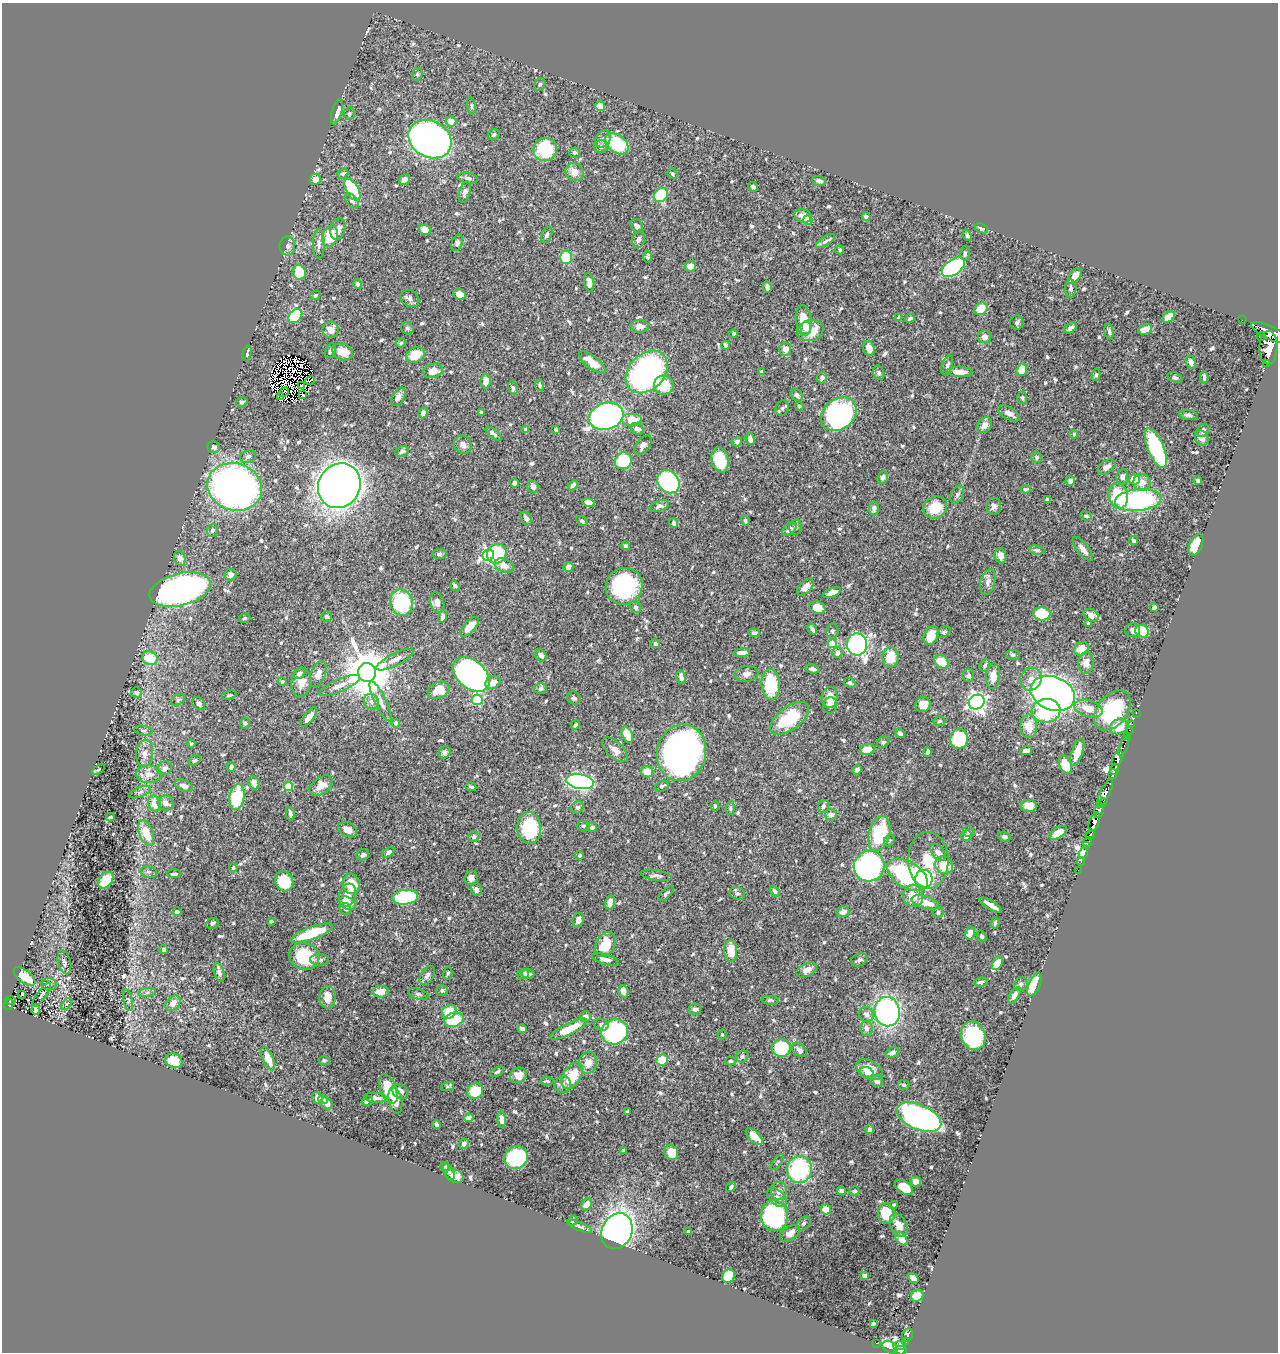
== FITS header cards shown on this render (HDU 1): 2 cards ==
NAXIS1  =                 1276
NAXIS2  =                 1350

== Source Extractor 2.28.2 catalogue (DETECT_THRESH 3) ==
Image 1276 x 1350 px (HDU 1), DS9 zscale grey, 1 PNG px = 1 image px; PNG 1280 x 1354 px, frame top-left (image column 1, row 1350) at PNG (2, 3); each listed source drawn as its Kron ellipse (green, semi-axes under 4 px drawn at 4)
Background 0.468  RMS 0.0099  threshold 0.0298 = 3 sigma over >= 5 px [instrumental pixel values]
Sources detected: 694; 15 with non-positive FLUX_AUTO (blend fragments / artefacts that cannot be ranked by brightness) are neither listed nor drawn; of the other 679, the 500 brightest by FLUX_AUTO listed and drawn (179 fainter detections omitted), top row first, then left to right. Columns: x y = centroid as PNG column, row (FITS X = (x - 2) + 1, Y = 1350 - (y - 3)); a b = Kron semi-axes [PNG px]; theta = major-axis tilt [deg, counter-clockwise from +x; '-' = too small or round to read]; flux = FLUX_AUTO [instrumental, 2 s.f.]
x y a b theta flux
417 74 6 5 - 1.1
540 84 7 5 58 1.5
472 106 9 3 -79 1
600 106 5 4 - 8.6
337 112 13 5 72 4.7
349 114 6 6 - 1.2
451 121 5 5 - 7.3
494 135 6 5 - 1.8
430 139 22 18 -29 430
603 139 9 7 55 2.9
617 144 13 8 -39 35
601 146 7 6 - 2.3
545 149 12 11 - 38
575 153 5 5 - 1.3
574 172 9 8 - 7.2
672 173 6 5 - 1.2
343 174 6 5 - 1.2
468 178 10 5 -9 1.9
315 179 5 5 - 3.9
404 180 6 5 - 2.9
819 181 7 5 -18 2.1
753 187 5 4 - 1.4
352 190 12 6 -61 46
465 192 11 5 75 2.6
661 195 8 6 47 36
352 201 9 5 -50 1.9
803 216 8 6 -15 5.1
866 217 4 4 - 2
808 220 5 4 - 16
637 226 7 5 -54 2.3
981 228 7 4 -24 2.2
338 229 11 7 75 4.1
425 230 6 5 - 6.7
547 235 8 5 64 1.7
967 235 6 4 -67 1.3
330 236 11 7 74 19
639 239 9 6 75 2.3
825 241 11 5 32 2
457 243 8 5 71 1.9
319 244 14 6 -90 3.1
287 246 9 8 - 2.9
840 250 4 3 - 1.1
965 253 7 5 -90 1.3
566 257 6 6 - 26
647 257 5 3 - 1.1
690 266 6 5 - 3.8
953 267 13 7 36 100
299 272 7 6 - 16
1075 276 9 5 53 5.3
589 282 9 5 -80 4.6
357 284 5 4 - 2
767 287 5 4 - 1.9
1071 289 9 6 89 2
460 294 6 5 - 4.3
315 295 5 4 - 1.3
410 298 10 8 -33 2.2
981 309 7 5 38 15
295 316 8 6 46 39
1169 317 7 4 39 8
899 318 4 3 - 2.5
910 318 5 3 - 1.4
1242 320 2 2 - 5.1
804 321 15 8 -83 12
1017 323 7 7 - 1.5
640 326 9 6 -1 5.5
407 328 6 5 - 1.4
806 328 6 5 - 3.2
1071 328 7 4 34 2.2
1145 329 7 5 26 7.3
330 330 8 8 - 6.9
810 330 13 10 16 13
1109 332 8 4 -81 1.7
1269 332 19 6 -25 3100
734 334 4 3 - 1.6
1261 336 5 3 - 520
985 337 6 6 - 3.5
401 343 5 4 - 1.1
726 345 4 3 - 2
869 348 7 5 -71 6.4
1268 348 17 9 89 3700
785 349 7 6 - 5.4
331 351 8 5 66 1.9
343 352 10 8 -24 11
247 353 7 3 74 2.3
415 355 10 7 28 14
592 362 16 6 -38 11
1191 362 6 4 -67 2.4
1266 363 3 2 - 53
947 365 10 5 71 2
1022 370 6 5 - 9.6
433 371 10 7 18 6.8
647 372 24 17 46 200
762 372 4 3 - 2.9
960 372 13 5 -2 6.9
879 373 7 5 -72 1.4
1096 375 6 4 78 1.1
1175 377 8 5 -22 1.3
1204 377 6 3 -89 1.5
822 378 6 5 - 1.8
310 380 5 2 - 1.1
486 381 7 5 83 7.1
540 385 5 4 - 1.3
664 385 10 9 - 22
301 386 3 2 - 2.1
513 388 7 4 -78 1.4
284 392 5 4 - 1.4
303 394 3 2 - 1.2
797 395 7 5 -46 2.3
281 397 3 2 - 1.1
398 397 10 6 60 3.8
1022 398 6 5 - 1.1
242 402 6 4 14 1.4
799 406 4 4 - 1.2
782 408 8 6 69 1.8
481 412 4 4 - 1.2
423 413 5 4 - 2.8
1009 413 12 6 -31 4.6
839 414 19 15 39 120
1188 415 9 5 -11 1.8
606 416 18 13 16 290
632 419 10 6 0 12
985 425 8 6 49 4.5
525 429 4 3 - 1.2
637 429 6 5 - 3.2
556 430 3 3 - 1.1
1203 430 7 5 59 2.4
493 434 9 4 -39 2.1
1074 434 4 4 - 1.2
1202 438 8 6 -58 4
750 439 6 4 -76 2.4
737 442 5 5 - 2.1
463 445 9 8 - 3.4
643 445 11 6 49 2.9
214 447 6 5 - 2.1
1156 448 21 8 -67 64
402 451 7 5 24 1.7
248 456 8 6 22 2.1
1036 457 5 5 - 1.5
720 460 13 8 -74 21
623 461 9 8 - 39
1107 467 10 6 32 3.8
883 477 6 5 - 2.3
1122 477 8 6 83 2.2
1134 479 5 5 - 14
1198 480 4 3 - 1.2
1070 481 5 5 - 3
668 482 12 10 -50 95
1142 482 8 8 - 6.8
514 483 4 3 - 2.1
573 485 6 4 44 2.1
339 486 23 20 59 710
235 487 28 23 -18 340
533 487 6 5 - 3.6
1026 489 5 4 - 1.3
957 494 9 6 64 1.9
1118 496 13 9 -77 27
1047 500 4 3 - 1.2
1138 500 23 11 6 110
589 502 6 4 -14 4.9
659 506 10 5 19 2.5
994 506 8 7 - 2.5
935 507 12 10 32 15
874 508 7 5 84 2.5
1086 516 6 4 -18 1.2
526 518 7 5 -59 2.5
582 521 6 4 -35 1.2
745 521 5 4 - 1.4
674 523 5 4 - 2.6
796 527 7 6 - 1.9
790 529 8 5 44 2.4
212 530 6 5 - 1.8
1133 541 4 4 - 1.7
1196 545 11 6 64 18
626 546 4 4 - 1.8
1083 549 14 5 -52 5.8
1037 550 8 4 -11 1.5
439 554 7 5 1 1.4
497 554 10 9 - 50
488 555 6 5 - 130
1000 556 7 5 -72 3.7
180 558 7 5 -70 3.6
504 566 10 6 -24 6.5
568 567 5 4 - 4.1
231 575 6 6 - 3.3
988 582 13 7 76 3.6
455 586 5 4 - 1.8
624 586 19 18 - 64
805 587 10 6 46 6
180 590 31 16 14 290
832 593 9 4 24 4.8
437 602 10 7 -76 3.9
401 603 13 11 -77 67
636 607 6 5 - 1.6
1154 607 4 3 - 1.3
817 608 8 6 -21 9.9
1042 614 8 6 -8 25
1091 615 8 5 -27 5.1
327 616 5 5 - 1.1
443 617 6 4 74 2.6
245 618 6 4 16 1.3
1088 624 4 3 - 2
469 627 12 5 47 10
812 629 6 3 -59 1.8
1133 630 7 7 - 2
832 631 7 6 - 1.6
1142 631 7 6 - 29
944 632 7 5 26 1.2
754 633 6 4 -5 1.5
931 635 9 7 63 12
655 644 5 4 - 1.5
832 644 4 4 - 26
857 644 11 10 - 180
1082 649 8 6 36 8.6
742 653 8 4 4 3.6
837 653 5 5 - 2.8
541 655 6 5 - 3.1
1013 655 7 5 -8 1.3
891 657 10 8 89 13
150 658 8 6 -19 15
395 660 20 6 27 4.6
941 662 8 6 -36 13
1086 663 11 7 84 5.2
985 665 6 5 - 1.5
813 669 7 4 -13 2.2
299 673 6 5 - 2.4
367 673 9 9 - 3400
318 674 13 7 70 5.7
471 674 21 14 -41 320
746 674 12 7 5 3.7
968 675 6 6 - 1.9
993 676 13 7 84 7.1
681 677 7 4 -77 2.5
1031 679 12 10 56 5.2
282 681 5 4 - 1.4
301 682 14 10 84 6.8
493 682 8 6 32 7
850 683 6 4 -30 1.5
771 684 15 9 -85 42
340 685 22 6 24 5.4
541 689 6 5 - 2.1
439 690 11 8 27 11
137 693 5 5 - 1.9
1053 693 23 16 -21 340
229 695 7 4 18 1.1
830 697 10 8 84 8.5
574 698 7 6 - 1.5
178 700 8 5 32 1.4
477 700 5 5 - 47
381 701 22 5 -64 5.4
371 702 8 7 - 2.9
977 702 8 7 - 340
199 703 7 5 -46 2.3
923 704 8 7 - 7
830 705 8 7 - 2.3
1088 709 14 8 -16 9.3
1112 710 22 15 52 41
1046 711 14 11 7 61
1136 713 2 2 - 6.9
309 717 12 4 51 5.3
790 718 22 11 37 34
939 721 6 5 - 1.3
245 723 6 4 78 1.3
396 723 4 4 - 4
1132 724 2 2 - 5.7
575 725 5 4 - 1.4
1029 726 12 8 90 11
1119 727 9 7 26 14
1129 730 3 2 - 13
143 731 9 4 -9 1.4
900 733 5 4 - 2
627 735 9 5 -65 13
1127 736 2 2 - 14
959 739 10 8 77 42
883 742 6 5 - 1.4
191 744 4 3 - 1.1
1124 746 11 3 70 41
867 749 8 5 14 5.8
615 750 16 8 -43 5.4
1026 751 6 4 11 3.4
445 752 6 5 - 2.6
928 752 5 3 - 1.9
1077 752 14 5 72 11
145 753 13 8 85 5.1
681 753 28 24 77 370
1118 758 8 5 64 1100
195 760 6 4 31 1.1
1065 765 10 6 -68 16
231 767 5 4 - 1.9
165 768 7 6 - 3
98 769 7 4 33 1.1
1114 769 6 3 71 530
857 770 5 3 - 2.2
647 772 6 5 - 7.5
149 774 13 8 -1 5.4
1113 774 5 3 - 300
254 782 7 5 -68 4.4
580 782 14 7 -9 200
184 786 9 5 -24 3.8
321 786 13 8 35 7.1
662 786 7 5 22 1.4
289 787 4 4 - 24
471 787 5 3 - 1
140 792 11 5 22 2.2
1105 793 15 5 65 510
237 797 13 7 81 35
154 803 8 6 -79 7.1
166 803 8 7 - 2.8
1102 803 5 3 - 280
715 806 4 3 - 1.1
823 806 6 5 - 1.9
1029 806 8 6 -4 7
577 807 6 6 - 1.9
730 808 7 4 86 1.1
1099 810 7 5 76 430
290 814 7 3 -79 1.7
831 815 6 6 - 3.7
110 817 4 3 - 1.3
1094 822 10 5 70 1700
583 826 6 5 - 1.1
592 827 5 4 - 2.1
529 828 16 12 -84 47
348 830 10 7 -28 5
969 832 6 5 - 1.4
146 833 13 7 -70 16
1058 833 10 5 33 8.9
879 834 18 10 76 35
1090 834 5 3 - 320
966 836 5 5 - 4.7
474 837 5 5 - 1.6
1004 837 6 5 - 1.5
889 841 6 5 - 1.1
1087 842 5 3 - 510
1087 846 3 3 - 270
938 852 10 5 -51 4.2
388 853 7 4 39 2.1
1083 853 6 4 73 300
363 855 6 5 - 1.6
580 855 4 4 - 1.1
928 860 28 20 -89 21
1081 861 4 3 - 76
944 865 9 8 - 13
869 866 15 15 - 200
233 868 4 4 - 1.1
1078 870 2 2 - 8.9
149 872 8 6 -12 1.7
174 874 7 4 1 1.6
656 875 15 5 -9 2.6
908 875 22 13 -32 120
471 878 7 6 - 3.4
924 879 9 8 - 100
106 880 9 6 52 15
284 881 10 9 - 27
351 884 10 8 -75 13
476 890 6 5 - 2.6
775 891 6 4 -49 1.7
737 893 8 6 -19 1.5
666 894 10 4 42 1.3
347 895 12 8 71 9.5
913 896 11 10 - 11
405 897 13 7 7 59
610 902 7 4 80 4.2
925 902 14 6 -16 10
347 903 9 6 -29 8
991 905 13 3 -31 4.9
345 909 6 5 - 1.5
177 912 4 4 - 2
843 912 6 5 - 3.9
938 913 5 5 - 1.2
578 920 7 5 70 3.3
271 921 3 3 - 1
212 923 6 5 - 1.3
995 923 6 3 75 1.1
312 933 22 6 20 23
970 933 7 4 80 6.5
982 936 6 4 -58 1.1
605 945 13 9 62 19
164 950 4 4 - 1.6
731 951 11 6 -87 11
304 956 15 13 -21 34
606 959 14 5 -16 3.9
320 960 9 5 -3 2.1
859 960 8 6 26 1.9
64 962 12 6 -75 2.8
997 963 7 5 62 8.3
807 970 11 6 27 4.9
219 973 9 5 -74 2.5
448 973 6 4 78 1.2
523 974 6 5 - 3
528 974 6 4 -7 2.1
427 975 10 6 59 2.5
25 976 13 6 -39 19
981 982 7 4 9 1.5
49 984 7 6 - 3
1021 984 7 6 - 1.7
1034 985 12 6 67 20
442 990 6 5 - 1.5
623 991 6 5 - 3.5
147 992 9 4 9 1.9
381 992 8 5 7 8.5
21 994 3 3 - 2.7
418 994 10 5 -17 1.6
42 995 14 4 54 1.9
1014 995 9 4 57 2.9
328 997 11 8 87 8.1
10 1000 5 4 - 44
128 1000 11 4 -77 1.5
770 1000 9 4 -4 1.2
173 1003 9 6 45 5.2
9 1004 5 4 - 74
67 1004 7 3 51 1.2
695 1009 6 5 - 2.3
36 1010 5 4 - 1.6
449 1012 8 6 40 13
887 1012 15 12 -80 160
866 1014 8 7 - 2.8
585 1017 5 5 - 3.1
454 1020 10 7 17 34
601 1025 7 5 -24 2.2
867 1028 7 6 - 3.5
522 1029 4 4 - 2.8
569 1029 20 5 26 18
615 1032 13 12 - 96
722 1034 5 4 - 1.2
973 1035 15 12 -66 55
781 1048 9 8 - 36
799 1050 8 5 -41 2.7
892 1053 7 5 28 2.5
742 1056 6 6 - 1.6
268 1059 13 5 -66 8.6
324 1060 6 4 -10 1.2
662 1060 6 5 - 17
174 1061 9 7 -27 15
730 1061 5 3 - 1.1
588 1063 11 9 81 7.6
870 1070 14 9 -30 9.1
497 1072 7 3 30 1.1
867 1072 7 5 -20 2.7
518 1075 9 7 30 6.3
572 1076 14 9 59 19
547 1081 6 3 0 1.3
877 1081 6 5 - 3
563 1085 8 8 - 2.7
904 1085 5 5 - 1.2
447 1087 6 4 18 1
388 1089 15 8 -68 19
400 1091 8 7 - 4.4
475 1091 8 7 - 23
318 1098 6 5 - 4.1
375 1098 11 5 -5 3.1
323 1099 5 4 - 1.3
395 1100 13 6 -79 7
367 1101 6 3 32 2
327 1103 6 5 - 3.5
627 1112 4 3 - 1.2
919 1117 23 12 -24 190
469 1118 5 4 - 7.7
502 1119 8 4 -85 3.8
436 1125 4 3 - 1.4
870 1129 5 4 - 2.1
754 1136 10 5 -45 9.3
464 1144 5 5 - 3
623 1150 4 3 - 1.7
671 1152 7 6 - 9.8
516 1158 12 11 - 50
778 1162 9 4 55 1.1
445 1166 4 3 - 1.4
799 1169 13 12 - 72
449 1172 8 4 -62 1.7
455 1176 9 6 -23 5.6
916 1182 5 5 - 5.8
731 1187 5 3 - 1.4
904 1187 10 6 -33 15
779 1191 9 7 80 4
841 1191 4 4 - 2.7
854 1191 5 5 - 1.7
777 1198 12 7 -43 3.7
587 1204 7 5 57 4.3
893 1205 4 3 - 1.5
826 1210 5 5 - 9.2
886 1213 10 8 -80 22
774 1216 15 13 -81 120
572 1220 5 4 - 1.1
803 1223 8 6 46 1.4
899 1225 12 8 -65 6.2
580 1227 12 4 -21 1.8
617 1231 18 15 66 290
688 1232 4 3 - 1
790 1233 11 6 34 4.7
901 1239 8 5 -53 5.5
729 1276 7 6 - 23
864 1276 4 4 - 7.1
913 1278 6 4 -36 5.3
917 1296 6 5 - 14
873 1324 4 3 - 1
907 1335 7 5 66 130
906 1341 4 2 - 60
876 1343 2 2 - 4.7
900 1345 6 4 5 69
890 1347 8 5 -30 140
900 1350 7 4 5 410
At the frame edge (FLAGS 8, measured only in part): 2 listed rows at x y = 1269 332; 900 1350
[179 fainter detections neither listed nor drawn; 15 non-positive-flux detections neither listed nor drawn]